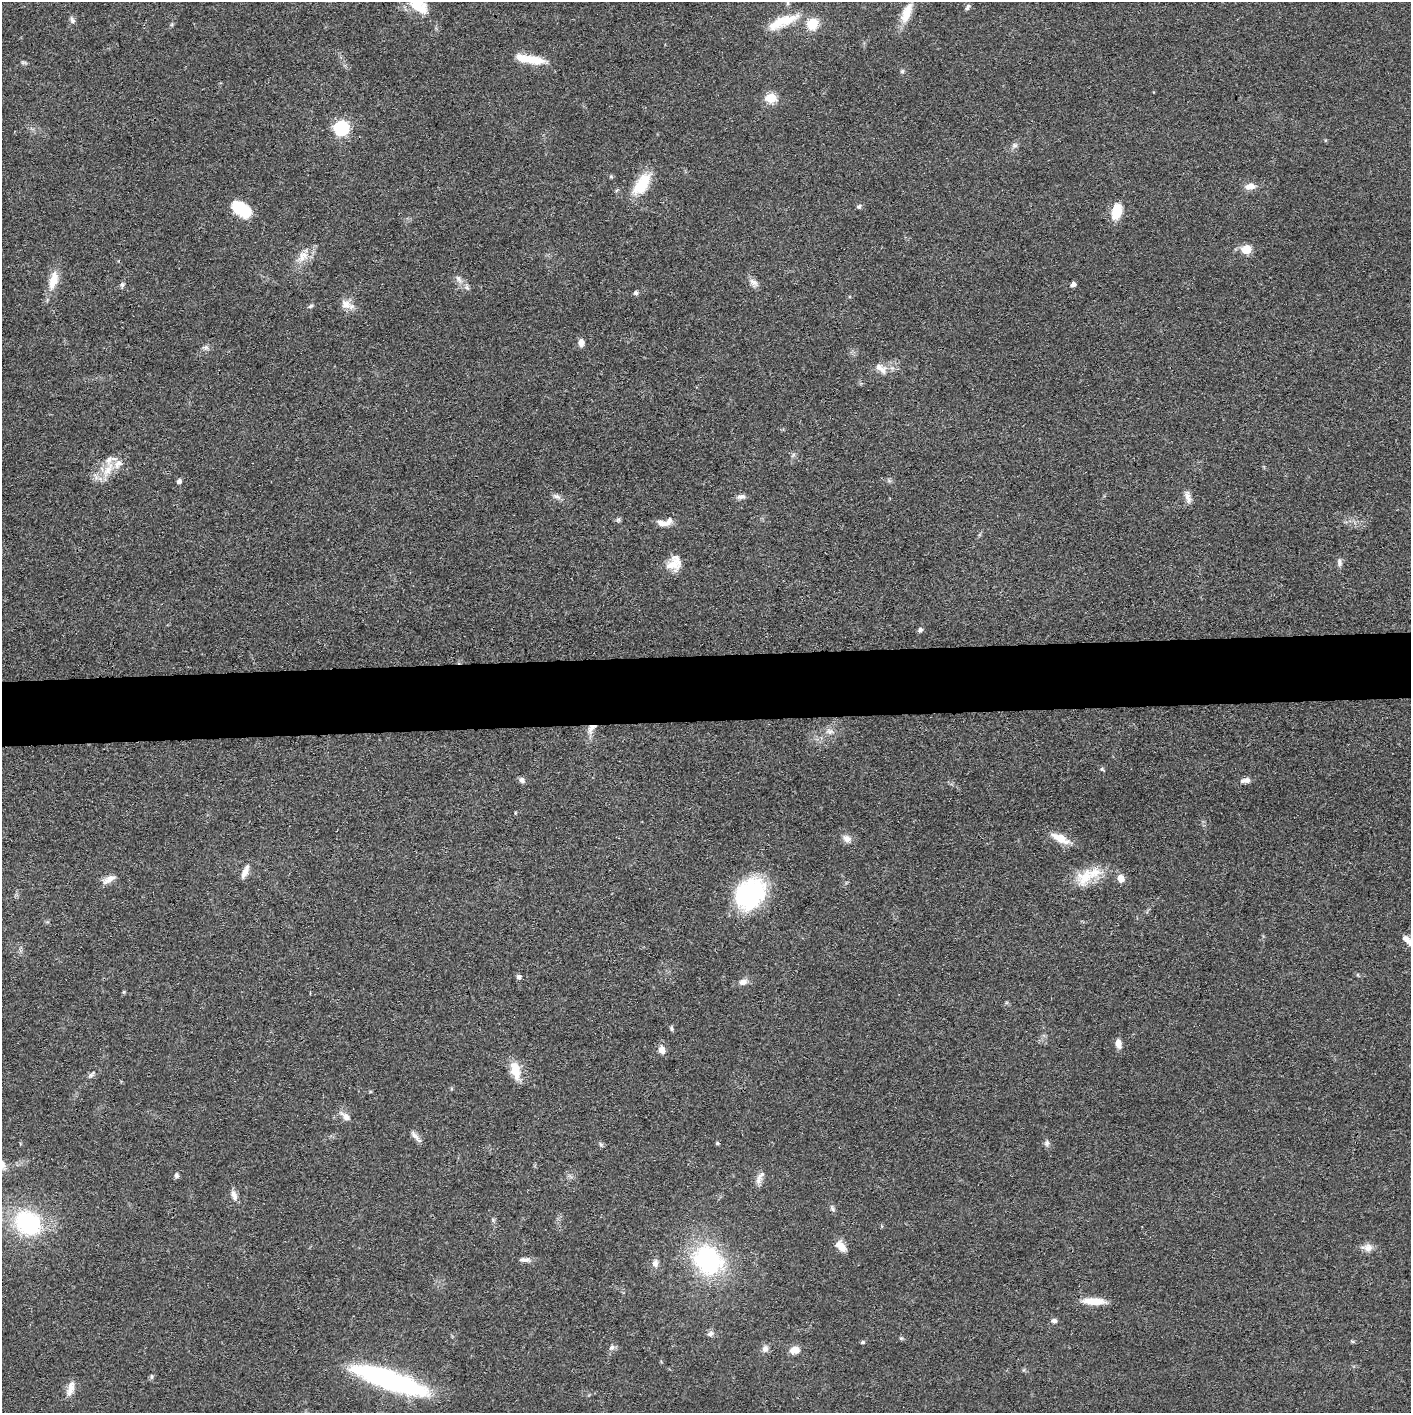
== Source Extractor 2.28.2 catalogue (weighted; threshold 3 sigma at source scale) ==
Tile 5 of 3 x 3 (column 2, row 2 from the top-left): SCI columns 1413-2821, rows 1426-2836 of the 4232 x 4261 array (HDU 1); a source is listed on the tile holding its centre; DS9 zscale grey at full resolution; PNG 1413 x 1415 px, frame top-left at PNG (2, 2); no overlay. Shown black and unused: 5% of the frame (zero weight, under 3 of 4 exposures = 1% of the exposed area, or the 3 px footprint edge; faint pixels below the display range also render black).
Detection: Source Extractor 2.28.2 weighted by HDU 2 'WHT'; one run over the whole footprint, this tile lists its part. Background 0.0571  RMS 0.0052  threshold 0.0235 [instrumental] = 3 sigma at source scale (4.5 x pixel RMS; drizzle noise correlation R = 1.50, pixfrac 1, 0.05/0.05 arcsec/px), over >= 5 px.
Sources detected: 98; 9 inside a brighter listed object's ellipse — not listed separately; the other 89 listed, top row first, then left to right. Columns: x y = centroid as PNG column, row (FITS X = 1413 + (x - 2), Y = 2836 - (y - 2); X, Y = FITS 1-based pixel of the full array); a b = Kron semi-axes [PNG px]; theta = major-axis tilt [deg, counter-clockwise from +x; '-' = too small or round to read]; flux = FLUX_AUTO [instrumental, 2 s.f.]
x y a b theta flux
788 3 6 5 - 0.97
418 4 34 18 -47 17
968 7 9 5 57 1.4
906 13 27 11 68 9.4
72 20 10 6 -64 1.4
786 21 35 16 20 14
535 60 27 11 -11 10
23 62 9 4 0 0.94
902 71 6 5 - 0.89
771 98 6 5 - 29
341 128 7 6 - 97
1014 145 8 7 - 1.6
611 176 6 4 -1 0.68
642 184 30 14 55 17
1250 186 12 8 9 4.5
859 206 7 6 - 1.1
242 209 22 12 -35 19
1117 211 17 10 74 12
1246 249 6 5 - 19
302 258 13 10 77 4.8
458 279 12 5 -56 2.4
53 280 23 10 76 9.6
754 283 14 8 -47 2.8
122 284 7 5 74 1.2
1073 284 5 4 - 2.3
636 293 6 5 - 1.3
347 305 20 9 -27 4.9
310 306 8 5 27 0.96
581 343 9 6 -87 3
205 347 9 5 0 1.5
881 369 20 9 -41 4.3
108 470 24 9 58 8.8
179 481 5 4 - 2.2
557 496 12 6 -21 2.1
741 497 12 6 9 2
1188 497 18 6 -78 3.1
618 519 7 4 1 1
662 523 13 7 -15 3.9
1339 563 10 7 -85 1.8
672 565 21 14 -23 7.1
920 630 7 6 - 1.2
591 728 17 8 52 4.6
830 731 12 9 -34 3
1102 769 7 4 -53 0.72
522 780 8 6 -34 1.8
1246 780 12 6 7 2.9
1060 838 26 10 -26 8.1
847 839 12 9 -37 3.3
245 872 17 6 67 3.8
1085 877 27 20 30 14
1121 878 8 6 -62 5.4
109 879 18 8 30 4.3
750 894 36 27 52 63
1407 940 14 6 -44 4.2
519 977 6 6 - 1.3
743 982 11 8 16 3
124 992 5 3 - 0.56
671 1028 7 4 -76 0.93
1118 1044 11 7 -80 3.8
662 1050 12 9 -77 3.3
515 1071 23 11 -77 9.4
91 1075 10 5 43 1.4
346 1117 15 7 -39 3.7
415 1135 17 6 -47 2.6
717 1143 5 4 - 0.68
1047 1143 8 7 - 1.6
600 1144 6 4 -70 0.82
762 1174 15 8 53 3.5
176 1175 6 6 - 1.4
234 1195 15 7 -71 3
833 1209 10 5 -63 1.3
493 1220 6 4 -48 0.8
28 1223 23 19 -37 58
841 1246 14 8 -47 5.7
1368 1248 12 9 9 3.8
524 1260 16 6 -4 2.5
708 1260 23 18 -55 88
655 1263 11 8 84 2.6
1094 1301 27 8 -2 9
1054 1321 7 5 -8 1.7
710 1334 9 7 16 1.8
901 1338 5 5 - 0.76
863 1342 5 4 - 0.77
612 1347 9 7 45 1.8
765 1349 10 8 64 2.4
795 1350 10 8 6 5.5
152 1376 6 4 -83 0.9
389 1380 74 17 -19 100
71 1388 20 8 75 4.9
Overlapping masked pixels (flux is a lower limit): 1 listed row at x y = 591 728
Isophote crosses this tile's border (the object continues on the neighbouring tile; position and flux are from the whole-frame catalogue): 2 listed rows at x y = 418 4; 1407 940